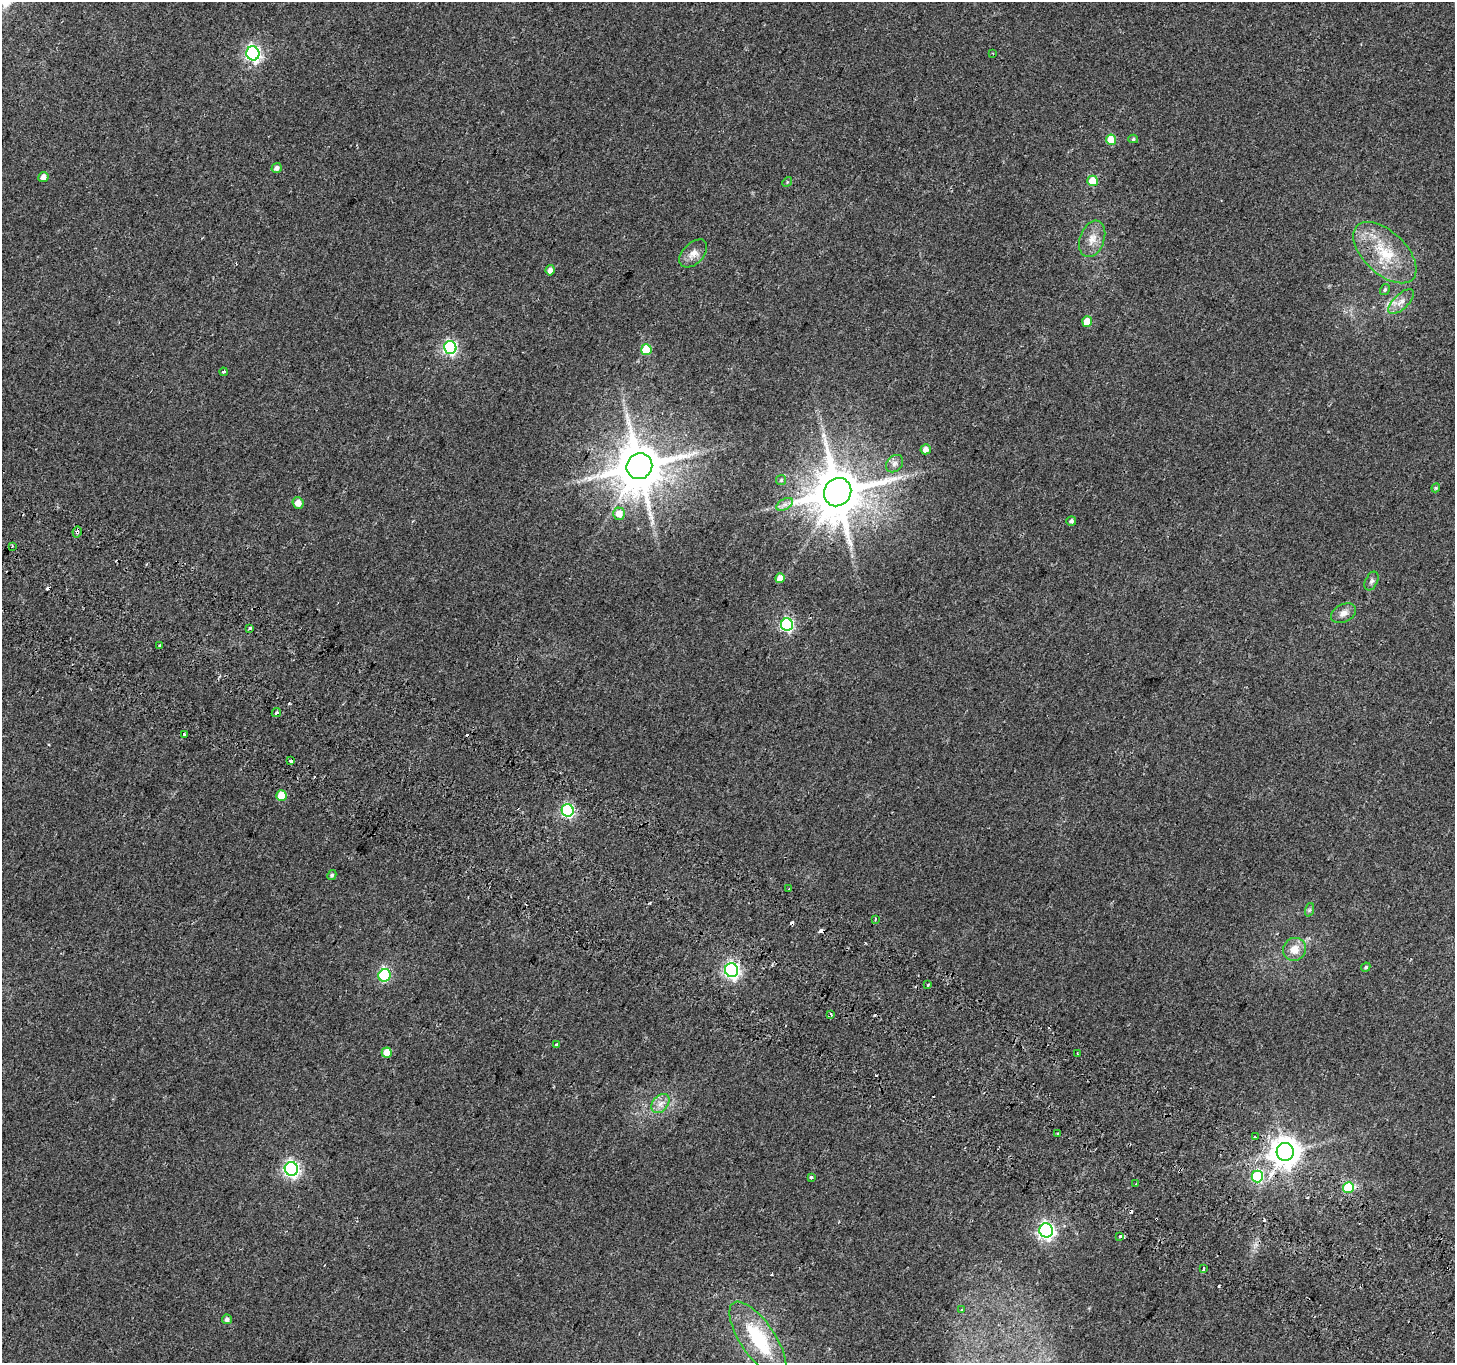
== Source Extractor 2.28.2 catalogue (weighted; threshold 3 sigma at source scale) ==
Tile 6 of 4 x 4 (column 2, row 2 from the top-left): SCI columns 1485-2937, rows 2970-4330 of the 5882 x 6004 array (HDU 1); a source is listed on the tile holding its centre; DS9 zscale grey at full resolution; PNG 1457 x 1365 px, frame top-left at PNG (2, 2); each listed source drawn as its Kron ellipse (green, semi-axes under 4 px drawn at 4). Shown black and unused: <1% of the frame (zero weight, under 2 of 3 exposures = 3% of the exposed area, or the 3 px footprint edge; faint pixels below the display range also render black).
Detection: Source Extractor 2.28.2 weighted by HDU 2 'WHT'; one run over the whole footprint, this tile lists its part. Background 0.0514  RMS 0.0053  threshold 0.0239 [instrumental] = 3 sigma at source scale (4.5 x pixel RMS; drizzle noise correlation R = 1.50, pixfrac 1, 0.0396/0.0396 arcsec/px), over >= 5 px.
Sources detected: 81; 1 inside a brighter object's white glare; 10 cosmic-ray / hot-pixel residue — neither listed nor drawn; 1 inside a brighter listed object's ellipse — not listed separately; the other 69 listed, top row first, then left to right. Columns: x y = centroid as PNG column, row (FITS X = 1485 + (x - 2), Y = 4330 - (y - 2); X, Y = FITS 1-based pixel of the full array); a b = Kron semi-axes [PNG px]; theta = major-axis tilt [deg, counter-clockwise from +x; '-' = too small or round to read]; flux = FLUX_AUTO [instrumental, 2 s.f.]
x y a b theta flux
253 53 7 6 - 140
993 53 3 2 - 0.43
1133 139 5 4 - 0.79
1111 140 5 5 - 13
277 168 5 5 - 2.2
43 177 5 5 - 3.4
1093 181 5 5 - 12
787 182 5 4 - 0.6
1092 239 19 12 70 6.6
693 253 17 10 45 4.5
1385 253 39 21 -43 24
550 270 5 4 - 2.7
1385 289 6 4 60 0.93
1401 302 16 7 43 4.2
1087 321 5 5 - 9.8
450 347 6 6 - 96
646 350 5 5 - 20
223 372 4 3 - 1.4
926 449 5 5 - 3.3
894 464 10 7 46 2
639 466 13 12 - 2800
781 480 5 5 - 0.72
1436 488 4 4 - 0.59
838 492 14 13 - 3200
298 503 6 5 - 5.3
785 504 9 5 30 1.9
619 514 6 6 - 7.1
1071 521 5 4 - 1.3
77 532 5 4 - 1.6
12 546 4 2 - 0.52
780 578 5 5 - 4.7
1371 581 10 6 64 1.6
1343 613 13 9 27 3.7
787 625 6 6 - 84
250 628 3 3 - 0.9
160 646 3 3 - 2.1
276 713 5 3 - 0.92
184 735 3 3 - 14
291 761 4 3 - 6.9
281 796 5 5 - 12
568 810 6 6 - 84
332 875 5 4 - 0.91
789 889 3 2 - 0.59
1309 910 7 4 71 0.83
875 919 4 3 - 1.1
1294 949 12 11 - 6.5
1366 967 5 4 - 0.87
732 970 7 6 - 150
385 975 6 6 - 34
928 985 4 3 - 0.56
831 1014 4 3 - 1
557 1045 4 3 - 1.4
387 1053 5 5 - 7.1
1077 1054 3 2 - 0.58
660 1104 11 7 50 3.4
1058 1134 3 3 - 0.89
1255 1137 3 2 - 0.73
1285 1152 9 8 - 810
291 1169 7 6 - 150
1257 1176 6 6 - 47
811 1177 3 3 - 3
1136 1184 3 3 - 1.1
1348 1187 5 5 - 28
1046 1230 7 7 - 170
1120 1236 4 3 - 1.5
1203 1268 3 3 - 8.5
962 1310 4 3 - 0.85
227 1319 5 5 - 1.6
758 1339 44 17 -56 38
Overlapping masked pixels (flux is a lower limit): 3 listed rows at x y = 77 532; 291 761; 1285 1152